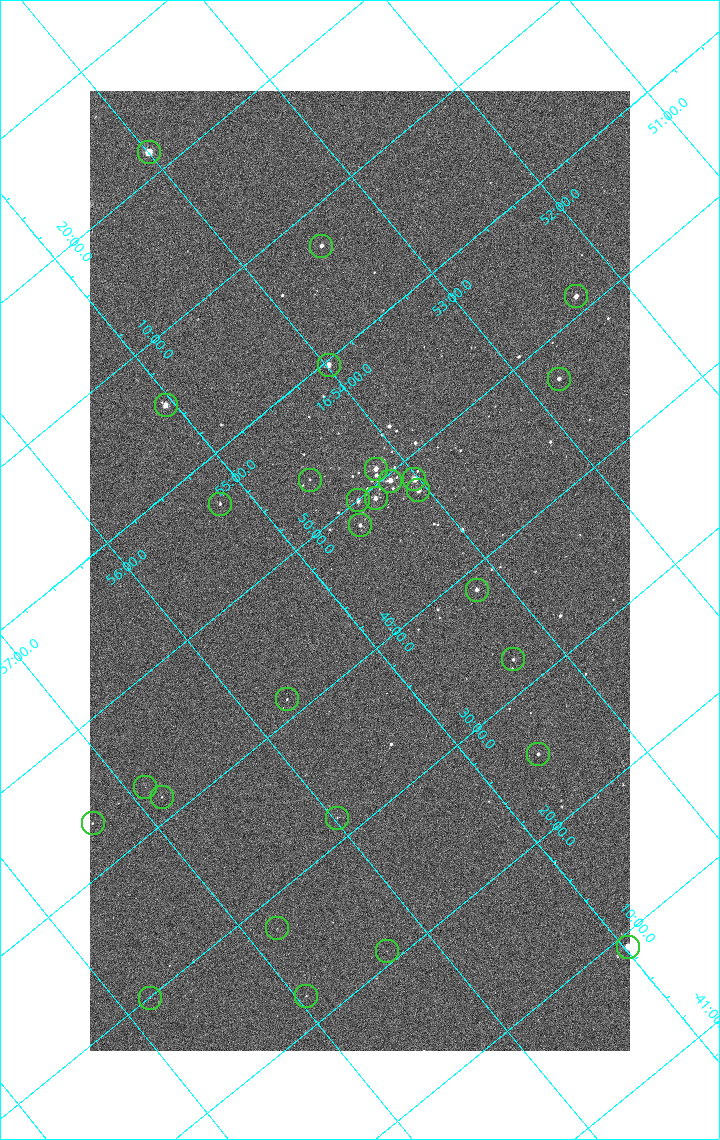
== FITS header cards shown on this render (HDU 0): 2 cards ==
NAXIS1  =                 1080 / length of data axis 1
NAXIS2  =                 1920 / length of data axis 2

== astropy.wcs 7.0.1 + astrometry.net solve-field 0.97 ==
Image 1080 x 1920 px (HDU 0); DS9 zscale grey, zoomed out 1/2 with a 90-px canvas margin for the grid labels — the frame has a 2x2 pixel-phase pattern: neighbouring pixels differ more than pixels two apart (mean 1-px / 2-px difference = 1.285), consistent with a one-shot-colour (mosaic) sensor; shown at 1/2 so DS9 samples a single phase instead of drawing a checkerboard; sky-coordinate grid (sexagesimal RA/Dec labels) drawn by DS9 from the SOLVED WCS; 28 Tycho-2 reference stars matched to detected sources circled (green)
Header WCS: none
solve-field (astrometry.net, Tycho-2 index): SOLVED blind (the file carries no WCS)
Solved WCS: RA---TAN-SIP/DEC--TAN-SIP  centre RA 16:54:44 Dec -41:46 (253.68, -41.76 deg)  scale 2.38 arcsec/px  FOV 42.8' x 76.0'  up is -140 deg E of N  parity flipped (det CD > 0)
(file carries no celestial WCS; the grid is the blind solution)
Tycho-2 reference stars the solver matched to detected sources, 28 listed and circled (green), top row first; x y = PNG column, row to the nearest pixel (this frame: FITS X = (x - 90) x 2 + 1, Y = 1920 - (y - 91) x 2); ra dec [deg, ICRS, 3 dp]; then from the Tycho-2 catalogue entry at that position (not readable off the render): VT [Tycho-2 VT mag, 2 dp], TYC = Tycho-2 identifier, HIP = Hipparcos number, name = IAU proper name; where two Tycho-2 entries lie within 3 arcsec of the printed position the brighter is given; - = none
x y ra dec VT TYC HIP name
148 152 253.499 -42.362 4.82 7876-2743-1 82671 -
321 246 253.369 -42.121 7.31 7876-1152-1 - -
576 296 253.080 -41.855 6.51 7876-2659-1 82543 -
328 366 253.495 -41.994 6.38 7876-309-1 82669 -
558 379 253.197 -41.786 7.01 7876-2053-1 - -
166 406 253.764 -42.091 6.35 7876-2597-1 82783 -
376 469 253.549 -41.849 6.39 7876-2229-1 - -
310 480 253.650 -41.894 9.98 7876-253-1 - -
414 480 253.508 -41.806 5.47 7876-2191-1 82676 -
390 481 253.542 -41.825 6.07 7876-2204-1 82691 -
418 490 253.515 -41.792 6.56 7876-2254-1 - -
376 498 253.582 -41.820 6.62 7876-2640-1 82706 -
358 500 253.608 -41.832 7.44 7876-2319-1 - -
220 504 253.801 -41.944 9.16 7876-1486-1 - -
360 526 253.633 -41.805 7.76 7876-1997-1 - -
476 590 253.548 -41.642 7.21 7876-2339-1 - -
513 660 253.576 -41.540 8.52 7876-1880-1 - -
287 700 253.929 -41.690 9.45 7876-1772-1 - -
538 754 253.649 -41.423 8.08 7876-2472-1 - -
145 787 254.222 -41.719 10.94 7876-2588-1 - -
162 797 254.210 -41.695 10.00 7876-2426-1 - -
337 818 253.994 -41.527 10.16 7876-2126-1 - -
92 824 254.334 -41.726 10.46 7876-2739-1 - -
277 928 254.199 -41.464 10.79 7876-2221-1 - -
628 948 253.744 -41.151 5.82 7872-1609-1 82775 -
386 951 254.075 -41.350 10.73 7876-1756-1 - -
306 996 254.236 -41.370 10.62 7876-1948-1 - -
150 998 254.451 -41.499 10.62 7876-2486-1 - -